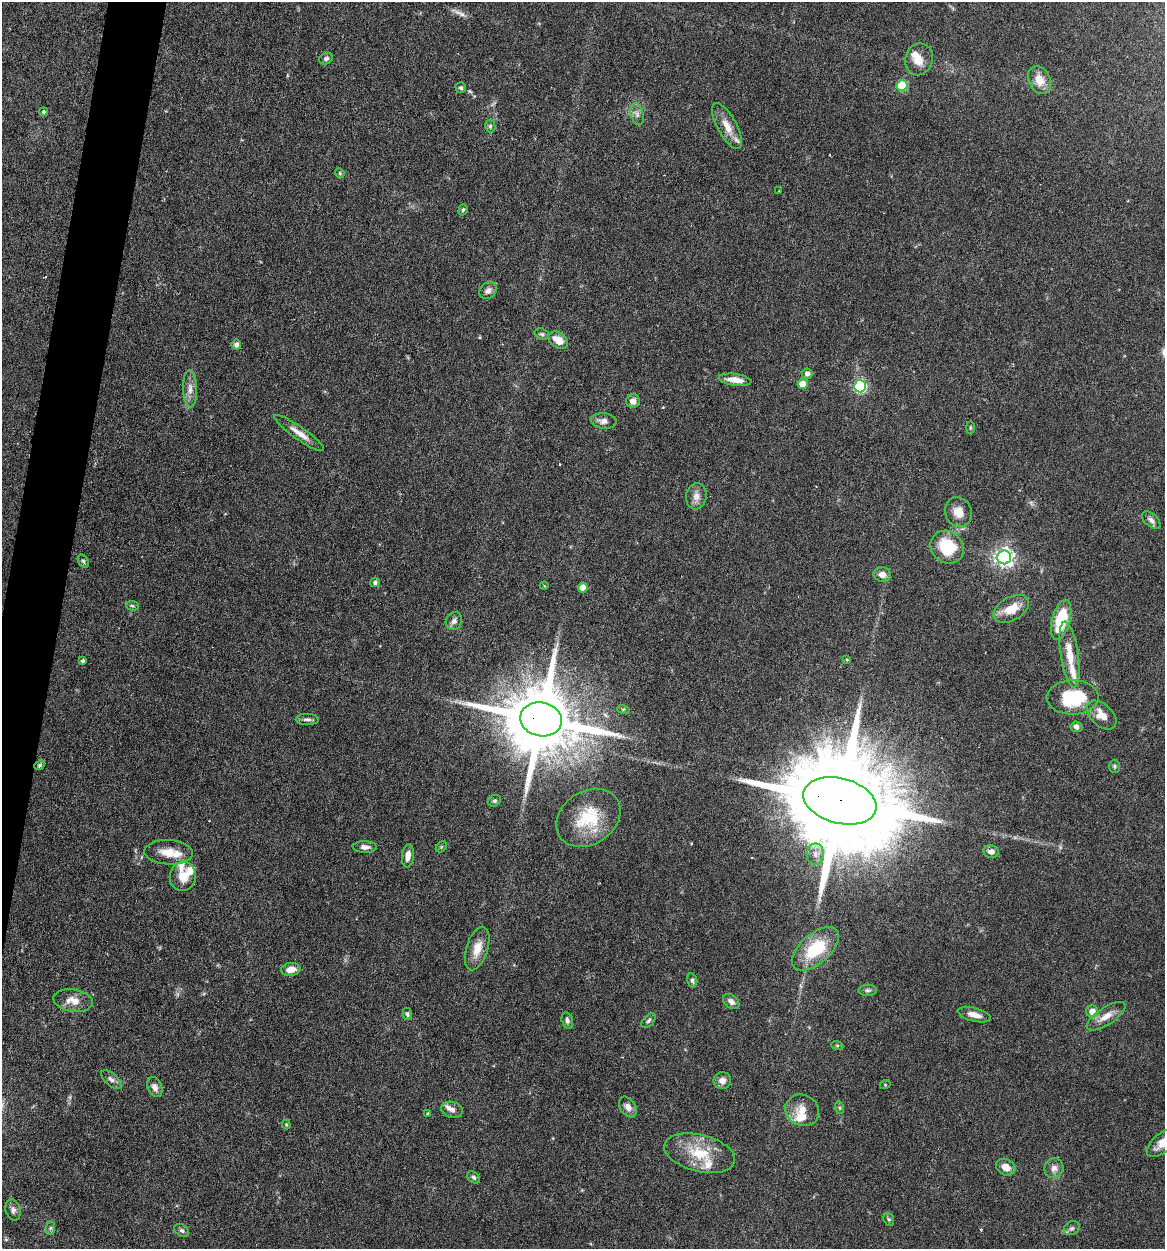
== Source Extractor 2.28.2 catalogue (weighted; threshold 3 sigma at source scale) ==
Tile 7 of 4 x 4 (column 3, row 2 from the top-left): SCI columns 2565-3727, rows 2497-3743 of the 5010 x 4991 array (HDU 1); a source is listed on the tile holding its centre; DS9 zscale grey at full resolution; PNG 1167 x 1251 px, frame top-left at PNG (2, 2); each listed source drawn as its Kron ellipse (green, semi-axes under 4 px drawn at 4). Shown black and unused: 3% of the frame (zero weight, under 4 of 7 exposures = <1% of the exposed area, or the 3 px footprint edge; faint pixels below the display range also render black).
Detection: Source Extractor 2.28.2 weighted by HDU 2 'WHT'; one run over the whole footprint, this tile lists its part. Background 0.0616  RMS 0.0029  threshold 0.0117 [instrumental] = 3 sigma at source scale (4.09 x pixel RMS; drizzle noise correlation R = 1.36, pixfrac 0.8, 0.05/0.05 arcsec/px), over >= 5 px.
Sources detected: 103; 1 inside a brighter object's white glare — neither listed nor drawn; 8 inside a brighter listed object's ellipse — not listed separately; the other 94 listed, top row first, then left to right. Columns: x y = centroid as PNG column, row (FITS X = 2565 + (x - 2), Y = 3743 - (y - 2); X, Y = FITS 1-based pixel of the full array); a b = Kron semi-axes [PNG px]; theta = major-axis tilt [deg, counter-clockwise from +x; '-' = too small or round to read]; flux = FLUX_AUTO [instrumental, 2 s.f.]
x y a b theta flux
326 59 7 5 24 0.76
919 59 16 13 71 3.3
1040 80 14 10 -63 3.5
902 85 5 5 - 15
461 88 5 5 - 0.65
44 112 4 4 - 0.48
637 114 11 6 -75 1.1
490 126 6 5 - 0.54
727 126 26 9 -61 4
340 173 5 4 - 0.3
779 191 3 2 - 0.24
463 210 6 4 72 0.44
488 291 9 7 39 1.3
542 334 7 5 -20 0.56
558 340 11 7 -33 3.5
236 345 5 5 - 1
807 374 5 5 - 1
735 380 16 6 -8 2.8
803 384 5 5 - 6.2
860 386 6 6 - 39
190 389 18 7 -89 2
633 401 7 6 - 1.5
604 421 13 8 -4 1.6
970 427 7 4 -90 0.32
299 433 30 6 -35 2.7
696 496 13 10 82 1.9
958 512 15 13 -72 3.2
1151 520 11 6 -42 1.2
947 547 18 15 -42 11
1004 557 7 7 - 120
83 561 7 4 -59 0.5
882 574 9 7 -11 2
375 583 5 4 - 0.67
544 586 4 3 - 0.22
583 588 5 5 - 3.7
132 606 6 4 -3 0.43
1011 609 19 11 28 4.8
1061 620 20 9 75 11
454 621 9 8 - 1.1
1070 654 33 9 -81 5.7
847 659 4 3 - 0.29
83 661 4 3 - 0.65
1073 697 26 17 1 15
623 709 6 4 -17 0.36
1102 715 17 11 -43 3.2
307 719 11 5 -2 0.86
541 719 21 16 -12 3300
1076 727 6 5 - 1.2
39 765 6 4 42 0.4
1115 766 7 5 90 0.49
494 801 7 5 28 0.53
840 801 37 22 -15 9200
588 818 34 26 34 14
365 847 11 6 -1 1.3
441 847 6 4 45 0.32
168 852 24 12 -3 4.2
991 852 8 6 -12 1.6
815 854 10 8 89 1.8
408 856 11 6 83 2
183 876 15 13 85 3.7
477 949 22 10 73 3.9
816 949 28 15 41 13
291 969 10 6 8 2.6
692 980 7 5 -77 0.67
868 990 9 5 3 0.67
73 1001 20 11 -9 3.4
731 1002 9 6 -37 1.2
1092 1011 6 6 - 2.4
407 1014 6 4 -79 0.54
974 1015 17 6 -14 2.2
1106 1016 22 8 33 3.2
567 1020 8 5 -73 0.73
649 1021 9 5 46 0.66
837 1045 6 4 -19 0.34
111 1080 12 6 -39 1.1
722 1081 8 8 - 1.6
885 1085 5 3 - 0.23
155 1087 10 7 -67 1.5
628 1107 11 7 -57 1.7
840 1108 6 4 -71 0.41
452 1110 11 8 -16 1.3
802 1110 17 15 -29 3.8
428 1114 4 3 - 0.3
286 1125 5 4 - 0.32
1162 1143 19 9 39 3.8
700 1153 36 18 -14 10
1006 1167 10 8 -29 2.4
1054 1168 10 9 - 1.5
474 1177 7 5 -40 0.55
13 1210 11 7 -74 1.1
889 1219 6 5 - 0.48
51 1228 7 4 89 0.58
1072 1228 8 6 30 0.76
182 1230 8 5 -37 0.65
Overlapping masked pixels (flux is a lower limit): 2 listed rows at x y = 541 719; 840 801
Isophote crosses this tile's border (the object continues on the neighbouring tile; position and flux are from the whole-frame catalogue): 1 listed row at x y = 1162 1143